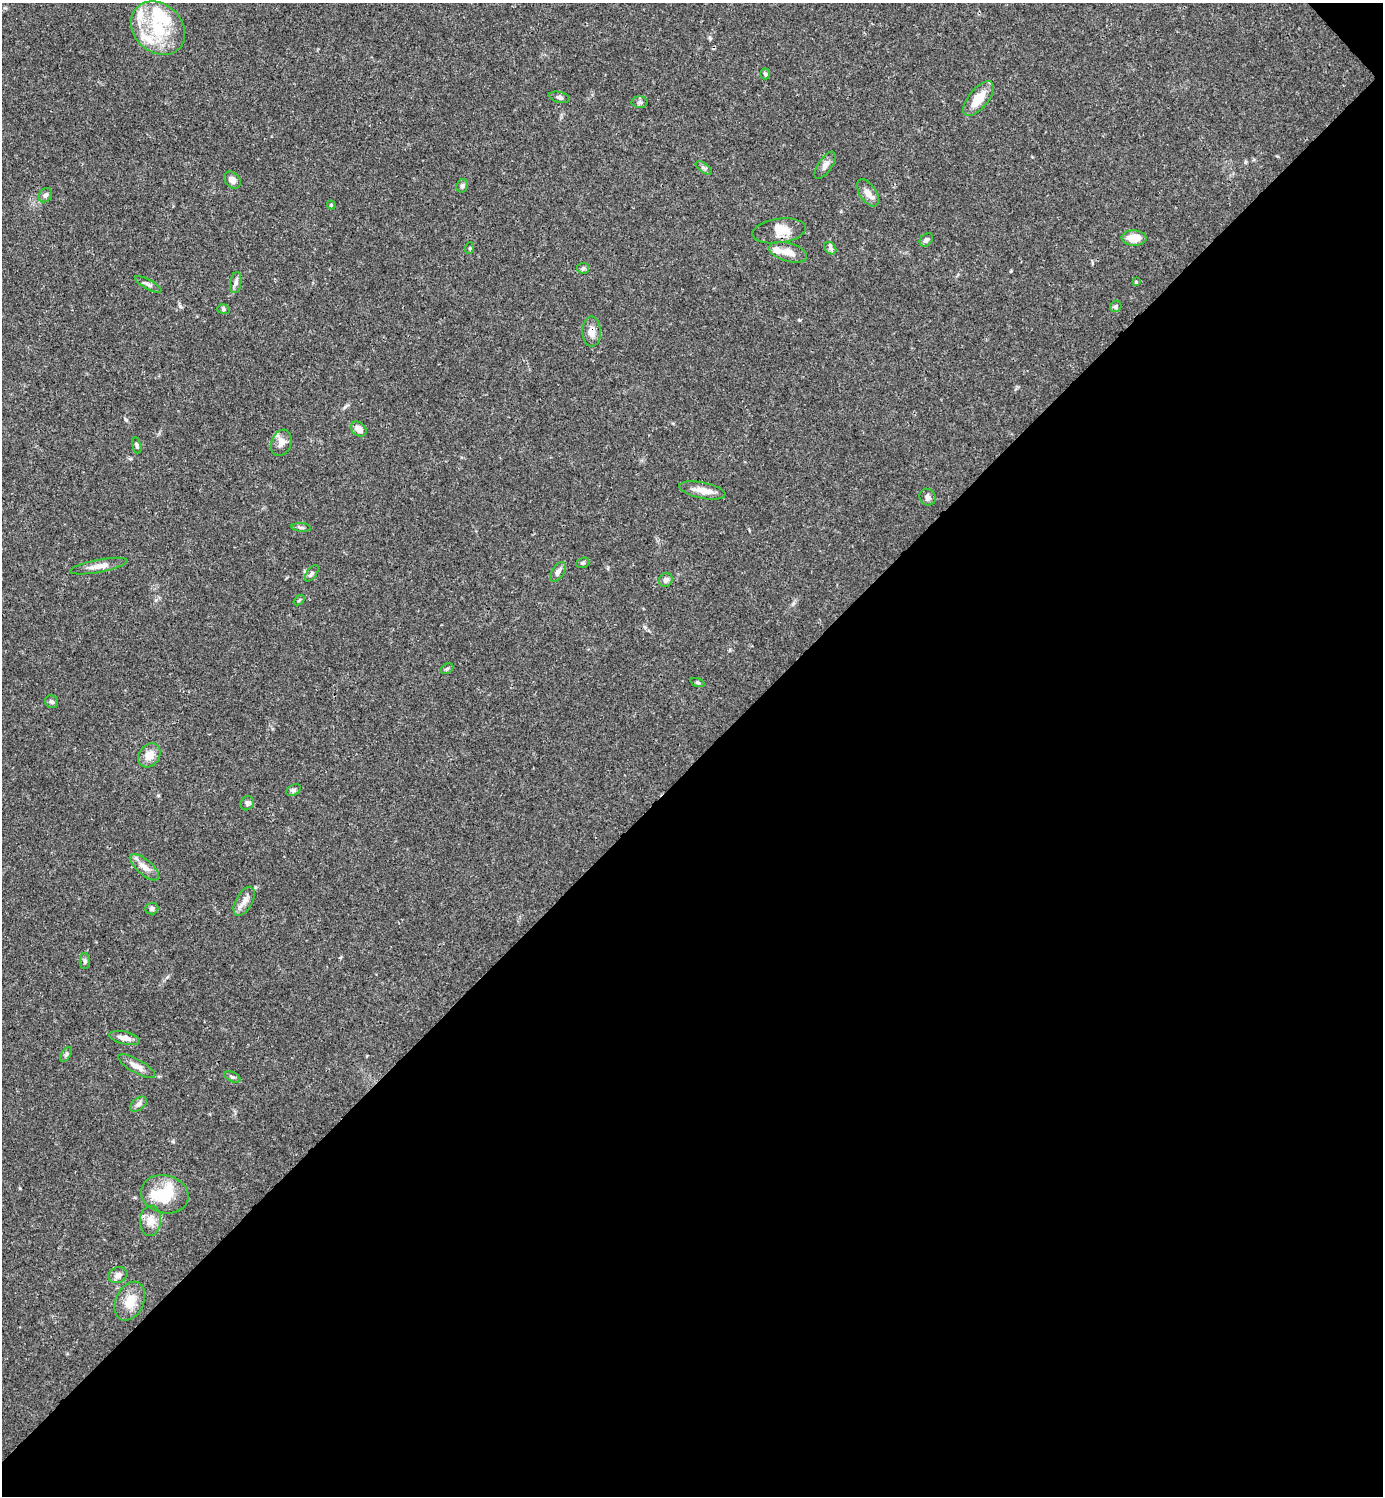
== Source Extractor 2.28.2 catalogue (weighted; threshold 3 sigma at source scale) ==
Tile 12 of 4 x 4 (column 4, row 3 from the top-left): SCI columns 4442-5822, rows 1495-2988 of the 5980 x 5981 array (HDU 1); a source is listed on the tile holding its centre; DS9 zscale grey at full resolution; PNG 1385 x 1498 px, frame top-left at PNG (2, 3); each listed source drawn as its Kron ellipse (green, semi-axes under 4 px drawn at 4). Shown black and unused: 49% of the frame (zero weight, under 3 of 4 exposures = <1% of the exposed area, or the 3 px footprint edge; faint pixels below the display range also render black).
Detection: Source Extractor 2.28.2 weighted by HDU 2 'WHT'; one run over the whole footprint, this tile lists its part. Background 0.0381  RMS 0.0026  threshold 0.0118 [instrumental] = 3 sigma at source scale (4.5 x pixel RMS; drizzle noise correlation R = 1.50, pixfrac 1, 0.05/0.05 arcsec/px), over >= 5 px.
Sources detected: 65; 2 inside a brighter object's white glare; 1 cosmic-ray / hot-pixel residue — neither listed nor drawn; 6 inside a brighter listed object's ellipse — not listed separately; the other 56 listed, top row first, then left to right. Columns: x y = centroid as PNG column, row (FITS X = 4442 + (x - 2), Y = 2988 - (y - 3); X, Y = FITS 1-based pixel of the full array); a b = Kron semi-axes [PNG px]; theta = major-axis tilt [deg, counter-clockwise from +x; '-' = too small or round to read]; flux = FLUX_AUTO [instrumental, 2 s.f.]
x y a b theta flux
158 28 29 24 -43 14
765 74 5 5 - 0.52
560 97 10 5 -15 0.77
979 99 21 9 51 5
640 102 8 6 0 0.6
825 165 16 7 56 1.3
704 168 9 4 -35 0.56
232 180 9 7 -45 1.4
462 186 7 5 65 0.59
868 193 15 8 -56 2
45 195 8 6 49 0.79
331 205 4 4 - 0.28
779 231 27 12 8 4.2
1134 238 12 7 -3 4
926 240 7 5 43 0.82
470 248 6 3 71 0.31
830 248 7 5 -46 0.71
788 252 19 9 -15 2.8
583 268 6 5 - 0.5
1136 282 4 3 - 0.27
236 283 10 5 81 0.88
148 284 15 4 -29 0.86
1116 306 6 5 - 0.54
223 309 6 5 - 0.44
592 332 15 9 -89 2.2
359 429 9 6 -39 2.1
281 443 13 10 68 1.9
137 446 8 4 -76 0.45
702 490 23 8 -12 3
928 497 9 7 -53 0.95
301 527 10 4 -5 0.5
583 563 7 5 20 0.44
99 566 29 6 11 2.2
558 572 11 6 56 1.3
312 573 9 5 54 0.57
666 580 7 6 - 1
299 600 6 3 37 0.3
447 669 7 5 30 0.44
697 682 7 3 -19 0.34
52 702 7 6 - 0.57
149 755 13 10 53 2.9
293 790 8 5 27 0.55
247 803 7 6 - 0.65
144 867 18 7 -40 2.2
244 901 16 8 60 1.9
152 909 6 6 - 0.81
85 961 8 5 -90 0.56
125 1038 15 6 -12 1.8
66 1054 8 4 57 0.48
137 1066 21 6 -29 2
232 1077 8 4 -24 0.58
138 1104 10 5 38 0.81
165 1194 24 19 -15 7.8
150 1221 15 10 85 2.8
118 1275 10 7 17 1.3
130 1301 20 14 65 4.4
Overlapping masked pixels (flux is a lower limit): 1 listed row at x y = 592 332
Unlisted compact peaks at least as high as the median listed source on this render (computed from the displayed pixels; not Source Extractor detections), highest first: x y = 255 887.